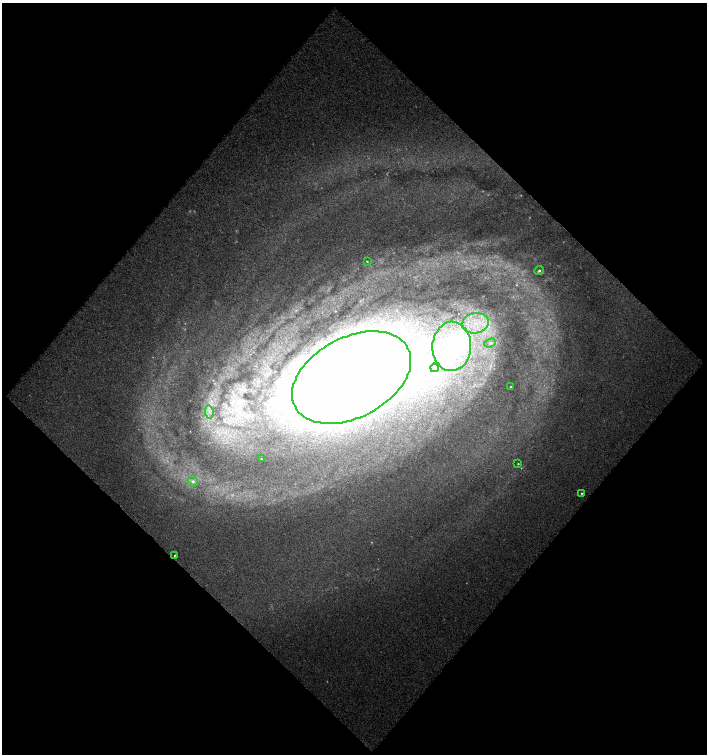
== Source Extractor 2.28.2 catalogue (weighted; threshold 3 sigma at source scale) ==
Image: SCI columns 51-1459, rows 1-1503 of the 1505 x 1503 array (HDU 1 of 3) = the unmasked area's bounding box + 8 px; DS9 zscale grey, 2 x 2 block average (1 PNG px = mean of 2 x 2 image px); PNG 709 x 756 px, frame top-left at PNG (2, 3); each listed source drawn as its Kron ellipse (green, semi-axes under 4 px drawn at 4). Shown black and unused: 51% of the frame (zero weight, under 2 of 3 exposures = <1% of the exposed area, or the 3 px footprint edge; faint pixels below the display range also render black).
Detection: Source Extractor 2.28.2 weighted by HDU 2 'WHT'. Background 0.0129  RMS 0.0052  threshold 0.0236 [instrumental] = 3 sigma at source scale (4.5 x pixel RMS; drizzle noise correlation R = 1.50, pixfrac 1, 0.0396/0.0396 arcsec/px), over >= 5 px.
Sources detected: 22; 2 too faint to see at this stretch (2 x 2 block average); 1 inside a brighter object's white glare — neither listed nor drawn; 5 inside a brighter listed object's ellipse — not listed separately; the other 14 listed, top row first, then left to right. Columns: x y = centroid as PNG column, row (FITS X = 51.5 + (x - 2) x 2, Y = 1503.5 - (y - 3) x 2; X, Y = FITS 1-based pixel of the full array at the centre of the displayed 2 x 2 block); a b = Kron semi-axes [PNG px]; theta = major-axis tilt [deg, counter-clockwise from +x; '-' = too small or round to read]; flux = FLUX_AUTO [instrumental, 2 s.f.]
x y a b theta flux
367 261 2 2 - 1.2
539 271 5 3 - 1.9
475 323 13 10 10 31
490 343 6 4 24 3.5
452 346 25 19 88 81
435 368 4 4 - 2.2
351 378 64 40 28 2800
511 387 2 2 - 0.65
209 412 7 3 -83 4.9
261 459 2 2 - 0.55
518 464 3 2 - 0.87
193 481 5 5 - 4.5
581 493 2 2 - 1
175 555 2 2 - 3.1
Diffuse or blended objects may show on this block-average render without a row.